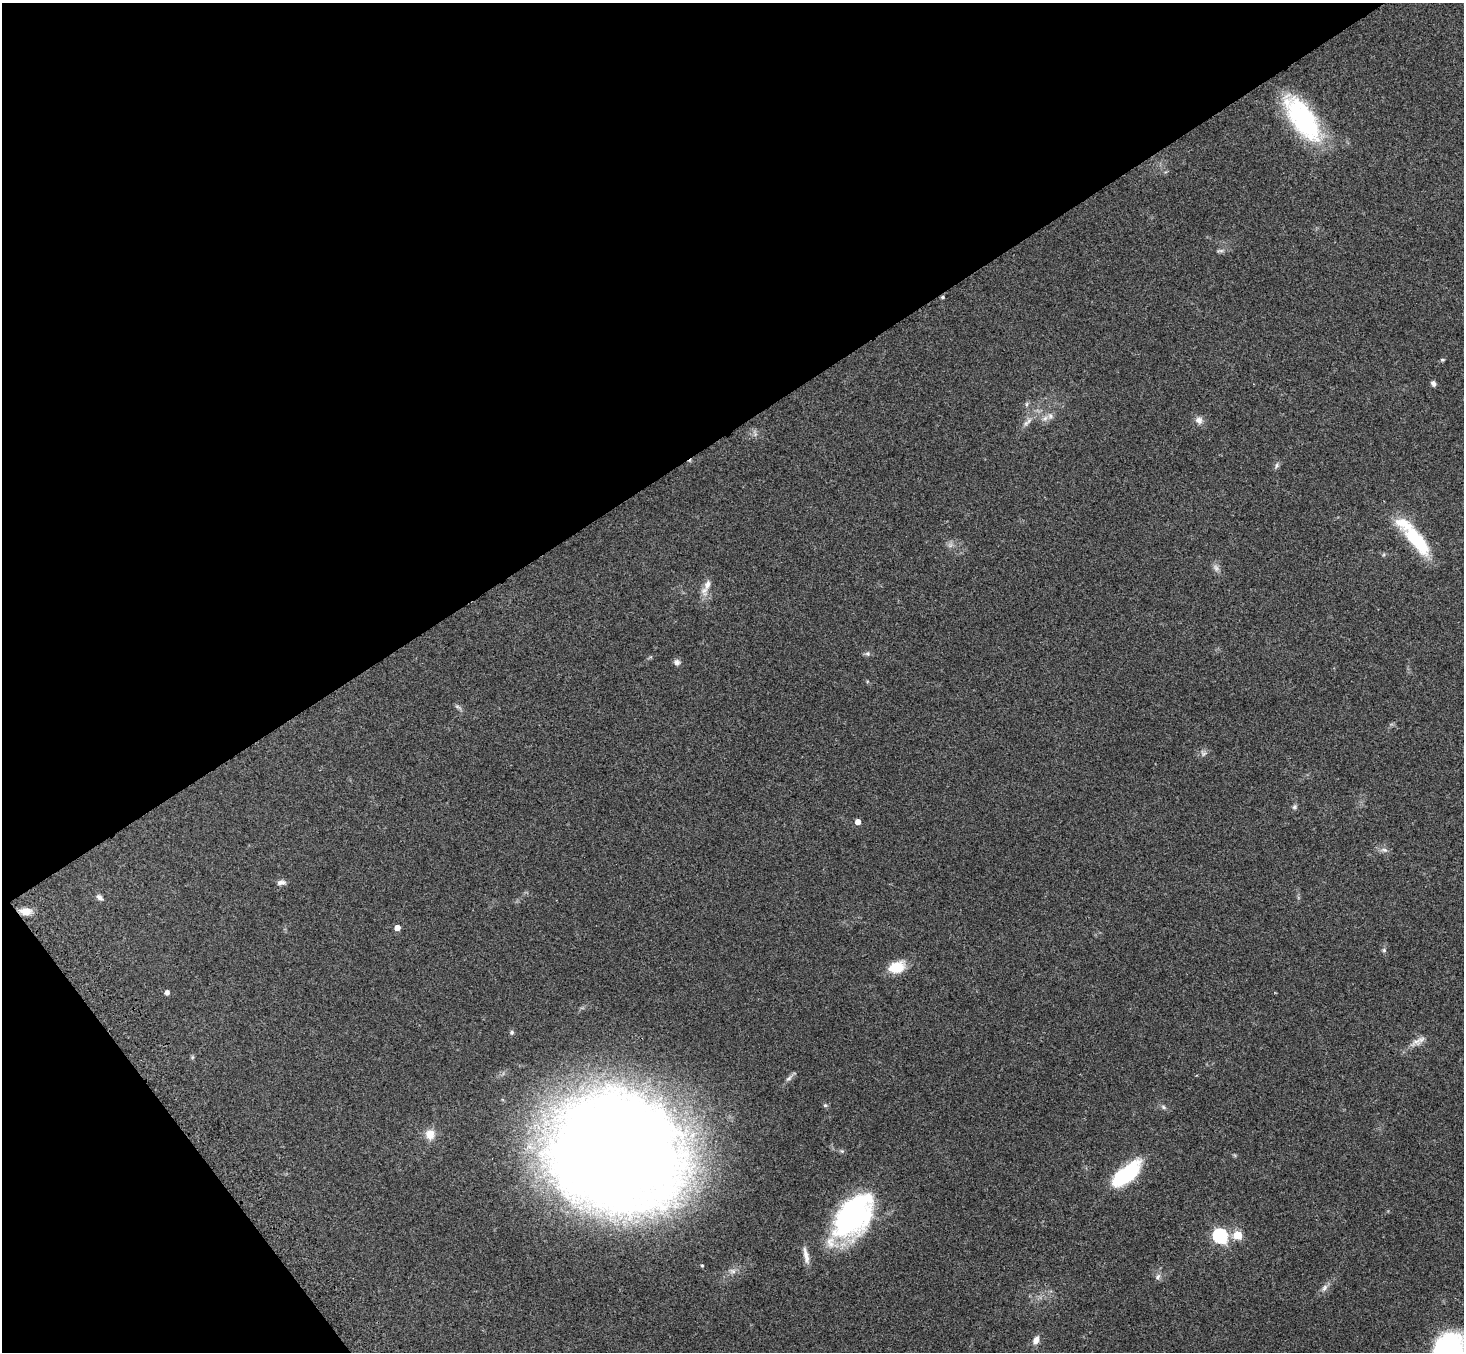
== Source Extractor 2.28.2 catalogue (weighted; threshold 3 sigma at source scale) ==
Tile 5 of 4 x 4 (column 1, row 2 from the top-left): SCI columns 82-1543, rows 3056-4405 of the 6010 x 5974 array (HDU 1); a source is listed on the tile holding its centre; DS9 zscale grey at full resolution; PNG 1466 x 1354 px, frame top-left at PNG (2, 3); no overlay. Shown black and unused: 36% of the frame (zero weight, under 3 of 4 exposures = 5% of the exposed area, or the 3 px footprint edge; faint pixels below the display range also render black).
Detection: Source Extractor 2.28.2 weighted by HDU 2 'WHT'; one run over the whole footprint, this tile lists its part. Background 0.204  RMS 0.0084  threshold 0.0379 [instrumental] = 3 sigma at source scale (4.5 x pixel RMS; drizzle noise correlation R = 1.50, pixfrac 1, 0.05/0.05 arcsec/px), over >= 5 px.
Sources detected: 48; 3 too faint to see at this stretch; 1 inside a brighter object's white glare — not listed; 1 inside a brighter listed object's ellipse — not listed separately; the other 43 listed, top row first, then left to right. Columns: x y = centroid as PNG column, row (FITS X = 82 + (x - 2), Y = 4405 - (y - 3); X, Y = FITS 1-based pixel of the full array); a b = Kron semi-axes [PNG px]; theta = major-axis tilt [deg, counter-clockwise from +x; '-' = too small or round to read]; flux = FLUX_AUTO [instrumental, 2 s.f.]
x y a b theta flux
1302 119 57 23 -55 100
1220 251 11 4 9 1.9
942 297 4 3 - 1.2
1442 360 6 4 -6 1
1433 383 6 5 - 2.6
1027 404 6 4 89 1.4
1050 416 8 7 - 3.3
1199 420 10 9 - 4.5
1029 421 12 5 49 3.6
1277 465 7 5 87 1.9
1417 541 44 14 -48 47
707 584 14 9 74 6.2
867 654 7 5 -20 1.8
677 662 8 8 - 2.8
1295 807 8 5 42 1.7
858 822 4 4 - 5.9
1384 850 9 6 -8 2.7
281 882 11 6 8 3.1
99 897 9 6 -47 2.9
25 911 12 8 1 9.3
397 928 5 4 - 6.3
1384 950 6 5 - 1.4
897 967 18 12 17 19
167 992 4 4 - 3.4
512 1032 6 5 - 1.4
1416 1041 17 9 33 6.2
192 1057 6 4 89 1.1
789 1079 10 5 41 2.7
825 1105 5 5 - 1.2
1163 1107 7 5 -48 1.6
430 1134 14 11 -87 9.1
842 1151 5 5 - 1.1
615 1152 129 105 -23 1500
1127 1174 36 15 41 56
853 1216 53 32 52 150
1238 1235 5 5 - 26
1220 1236 7 6 - 160
806 1255 26 6 -78 6.1
702 1265 4 3 - 0.9
1158 1277 8 6 51 2.4
1324 1288 11 6 58 3.4
1036 1340 10 7 62 5.2
1450 1349 48 26 84 180
Overlapping masked pixels (flux is a lower limit): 1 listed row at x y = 942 297
Isophote crosses this tile's border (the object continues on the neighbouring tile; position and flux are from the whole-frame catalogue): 1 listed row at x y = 1450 1349